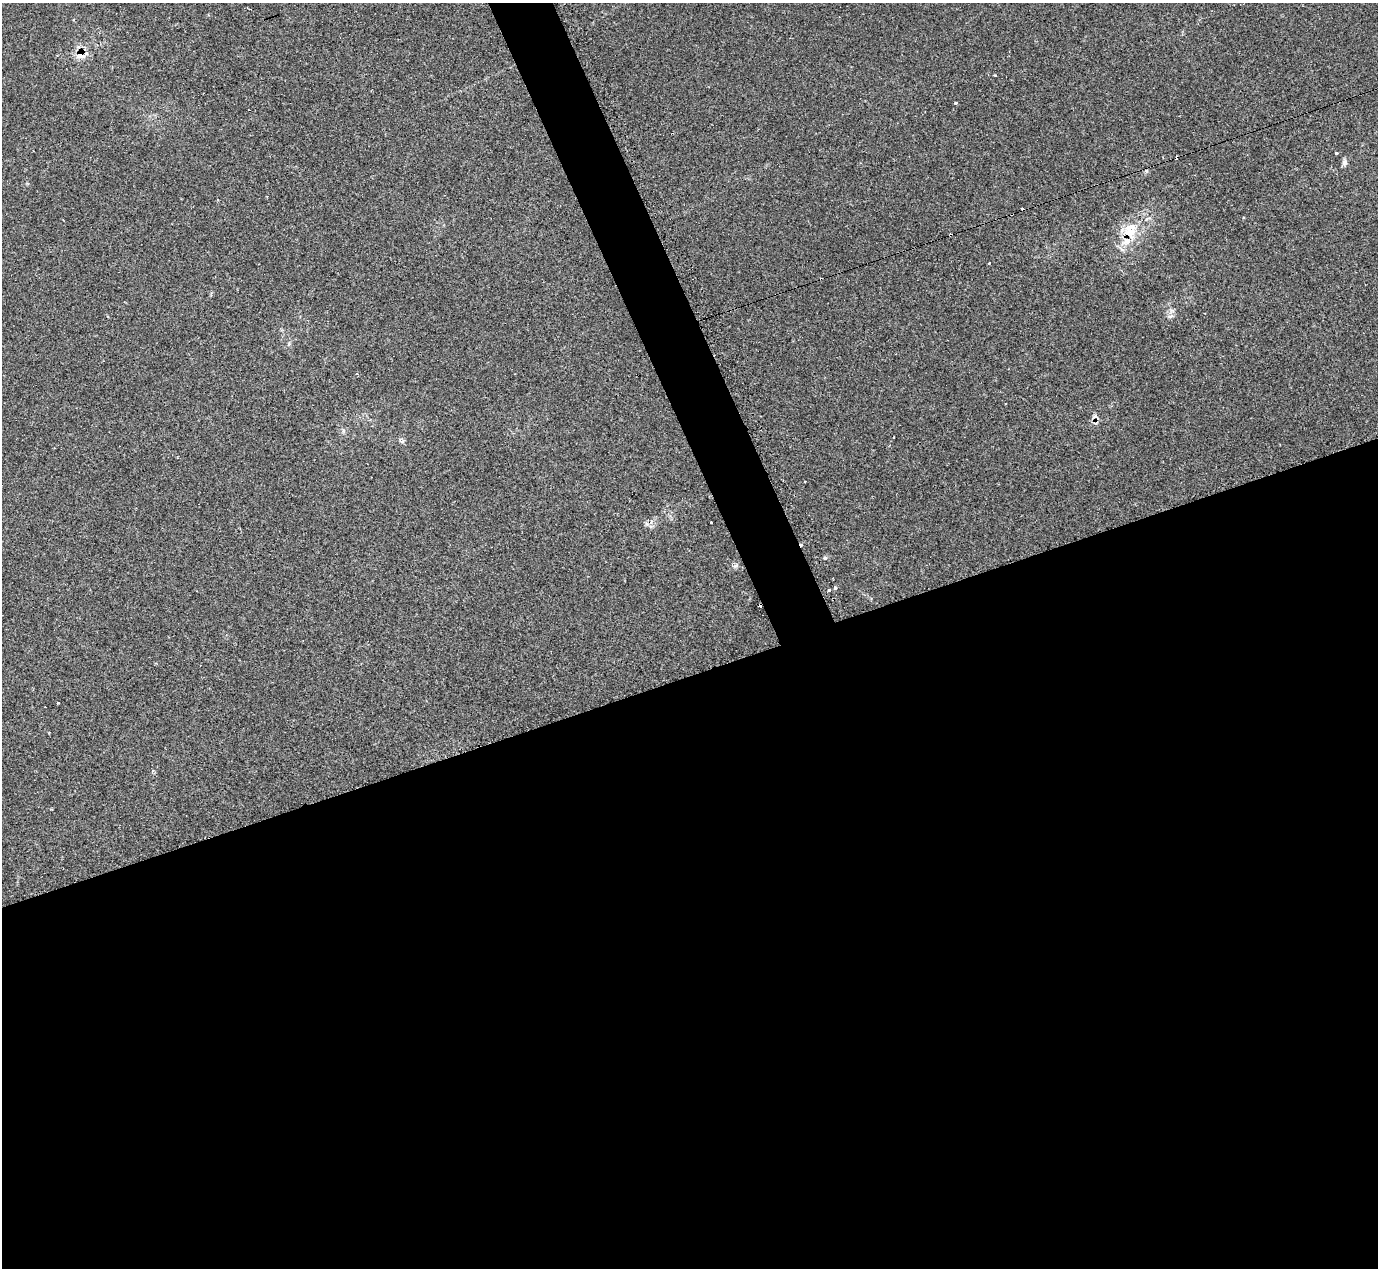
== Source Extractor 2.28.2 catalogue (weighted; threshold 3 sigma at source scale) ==
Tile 15 of 4 x 4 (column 3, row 4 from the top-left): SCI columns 2756-4131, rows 276-1541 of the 5525 x 5503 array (HDU 1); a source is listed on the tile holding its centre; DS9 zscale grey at full resolution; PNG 1380 x 1270 px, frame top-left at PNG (2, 3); no overlay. Shown black and unused: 49% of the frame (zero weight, under 2 of 3 exposures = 1% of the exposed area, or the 3 px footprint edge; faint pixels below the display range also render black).
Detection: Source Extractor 2.28.2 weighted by HDU 2 'WHT'; one run over the whole footprint, this tile lists its part. Background 0.134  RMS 0.007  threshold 0.0314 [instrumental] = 3 sigma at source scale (4.5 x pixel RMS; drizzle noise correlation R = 1.50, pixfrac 1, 0.05/0.05 arcsec/px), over >= 5 px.
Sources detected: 24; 6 cosmic-ray / hot-pixel residue — not listed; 1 inside a brighter listed object's ellipse — not listed separately; the other 17 listed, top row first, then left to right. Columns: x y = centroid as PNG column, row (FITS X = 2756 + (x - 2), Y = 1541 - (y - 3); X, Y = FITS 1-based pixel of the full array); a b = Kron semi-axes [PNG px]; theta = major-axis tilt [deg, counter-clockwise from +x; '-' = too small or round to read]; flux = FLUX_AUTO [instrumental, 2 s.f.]
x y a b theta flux
80 55 11 10 - 8.9
995 75 3 2 - 0.57
955 103 3 3 - 2.6
1336 153 3 3 - 6.1
1345 162 9 6 80 2.1
1130 231 24 17 79 18
989 263 3 3 - 0.74
1170 316 9 4 22 1.6
343 431 6 4 73 1.1
894 437 3 2 - 0.77
401 441 8 4 -19 1.4
805 481 3 2 - 1.2
711 522 3 3 - 1.9
736 565 7 4 19 1.3
835 588 4 4 - 0.88
829 590 3 3 - 3.1
58 703 3 2 - 1.1
Overlapping masked pixels (flux is a lower limit): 2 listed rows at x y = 80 55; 1130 231
Unlisted compact peaks at least as high as the median listed source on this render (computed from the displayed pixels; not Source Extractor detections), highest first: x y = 825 558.